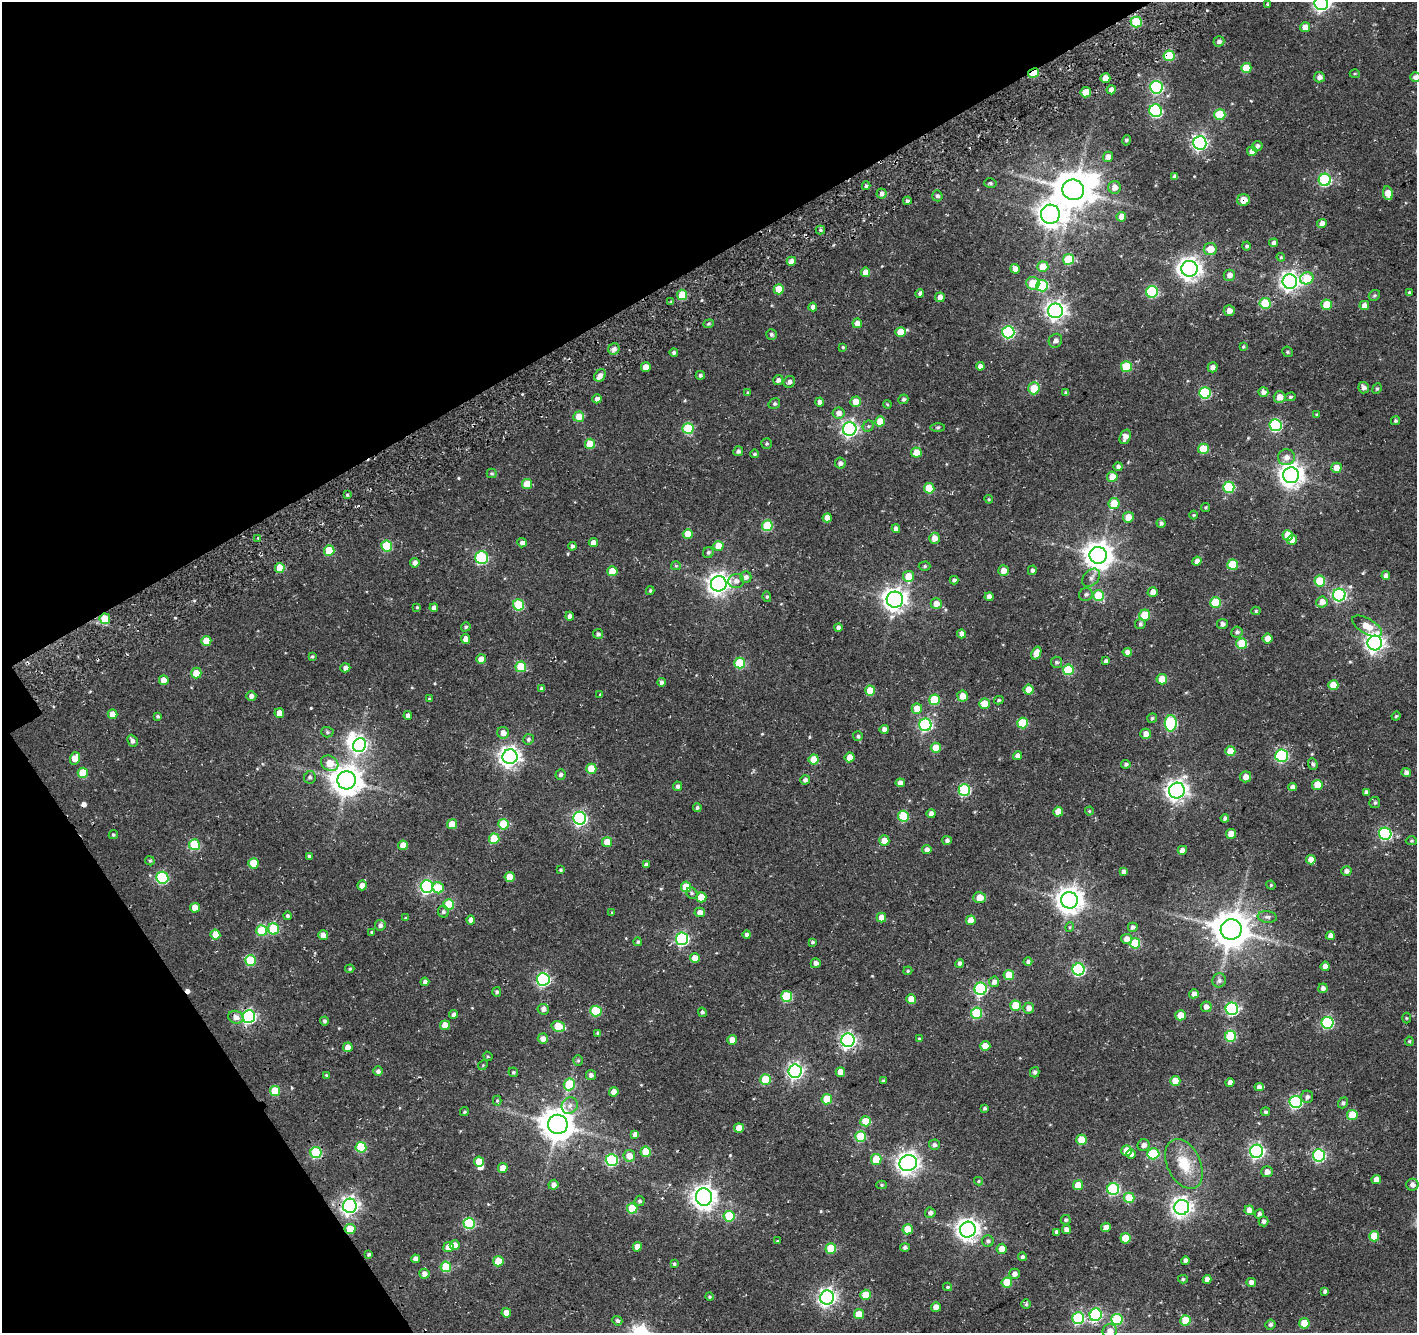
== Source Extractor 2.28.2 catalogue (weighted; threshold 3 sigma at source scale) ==
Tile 5 of 4 x 4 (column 1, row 2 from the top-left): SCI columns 242-1656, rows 3049-4379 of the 6136 x 6035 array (HDU 1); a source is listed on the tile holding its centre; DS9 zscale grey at full resolution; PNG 1419 x 1335 px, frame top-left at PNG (2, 2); each listed source drawn as its Kron ellipse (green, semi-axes under 4 px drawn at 4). Shown black and unused: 27% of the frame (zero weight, under 3 of 4 exposures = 13% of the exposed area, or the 3 px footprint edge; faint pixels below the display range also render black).
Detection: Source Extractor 2.28.2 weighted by HDU 2 'WHT'; one run over the whole footprint, this tile lists its part. Background 0.0995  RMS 0.0069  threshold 0.0311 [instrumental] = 3 sigma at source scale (4.5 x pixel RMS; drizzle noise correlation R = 1.50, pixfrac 1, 0.0396/0.0396 arcsec/px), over >= 5 px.
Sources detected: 520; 3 inside a brighter object's white glare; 2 cosmic-ray / hot-pixel residue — neither listed nor drawn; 1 inside a brighter listed object's ellipse — not listed separately; of the other 514, all 500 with FLUX_AUTO >= 0.641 (the completeness limit of this list) listed and drawn (14 fainter detections not listed), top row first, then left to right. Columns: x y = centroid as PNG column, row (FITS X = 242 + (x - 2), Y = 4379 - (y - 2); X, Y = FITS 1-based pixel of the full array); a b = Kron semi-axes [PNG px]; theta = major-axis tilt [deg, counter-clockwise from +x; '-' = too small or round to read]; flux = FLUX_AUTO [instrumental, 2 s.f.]
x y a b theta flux
1321 3 7 7 - 220
1267 4 4 3 - 0.92
1136 22 5 5 - 34
1305 27 5 5 - 5.8
1219 41 5 5 - 2.1
1169 56 5 5 - 35
1246 68 5 5 - 15
1034 73 6 4 30 19
1355 74 5 3 - 0.73
1319 77 5 5 - 3.3
1415 77 5 5 - 2.7
1105 78 5 5 - 5
1156 87 6 6 - 100
1111 90 4 4 - 4.4
1086 92 5 5 - 8.8
1156 111 6 6 - 83
1220 115 5 5 - 30
1127 140 5 3 - 0.97
1200 143 7 6 - 180
1257 146 5 5 - 1.9
1252 151 5 4 - 4.7
1108 157 5 5 - 4.1
1175 177 4 4 - 3.1
1325 180 6 6 - 76
990 183 6 5 - 1.2
866 186 4 3 - 1.3
1114 187 6 6 - 5
1073 190 11 10 - 1500
1388 193 7 5 -78 9.3
881 194 5 5 - 2.3
937 196 5 5 - 1.7
1243 200 6 6 - 8.4
907 201 4 4 - 1.4
1050 214 9 9 - 690
1121 217 5 4 - 5.8
1322 224 5 4 - 5.4
820 230 5 4 - 1.1
1274 243 4 4 - 2.3
1247 246 4 4 - 1.5
1210 249 6 6 - 9.8
1281 257 4 4 - 0.76
1069 259 5 5 - 29
791 261 5 4 - 4.7
1043 267 5 5 - 13
1015 269 5 4 - 4.3
1189 269 8 8 - 520
865 272 4 4 - 6.6
1229 275 5 5 - 4
1307 278 7 6 - 23
1290 282 7 7 - 330
1033 283 6 6 - 13
1042 286 6 5 - 48
779 289 5 5 - 14
1152 292 6 6 - 64
920 293 4 4 - 1.7
1409 293 4 3 - 1.5
682 295 5 5 - 18
1374 295 6 5 - 1.1
940 297 5 4 - 4.8
671 302 4 3 - 0.86
1265 303 5 5 - 31
1326 305 5 5 - 17
1364 305 5 4 - 4.4
813 307 4 4 - 2.7
1055 311 7 7 - 350
1229 311 5 5 - 4
857 323 5 5 - 4.9
709 324 5 4 - 1.1
901 332 5 5 - 11
1008 332 6 6 - 92
771 334 5 5 - 1.5
1055 341 7 6 - 2.8
1243 346 4 3 - 0.77
843 347 4 3 - 0.86
614 349 6 5 - 2.9
674 352 4 4 - 1.7
1288 352 5 5 - 1.2
980 366 4 4 - 3.5
646 367 5 4 - 6.2
1126 367 5 5 - 24
1213 367 5 5 - 3.1
600 375 7 5 49 3.2
700 375 4 4 - 1.4
778 380 5 5 - 2
789 382 6 5 - 2.2
1034 388 6 5 - 19
1364 388 6 5 - 2.8
1377 389 5 4 - 0.98
1263 392 5 4 - 3.2
748 393 4 3 - 0.77
1066 393 4 4 - 1.7
1205 393 6 5 - 56
1279 397 6 5 - 6.1
1290 397 5 4 - 1.1
597 399 4 4 - 3
903 399 5 4 - 1.5
819 402 4 4 - 2.9
856 402 5 5 - 8
774 404 6 5 - 1.3
887 404 4 3 - 0.68
839 413 6 5 - 3.8
1317 414 4 4 - 0.65
579 417 5 5 - 10
880 421 5 5 - 10
1395 421 5 4 - 1.2
1276 425 6 6 - 73
868 426 6 5 - 1.2
938 427 7 3 1 0.94
688 428 5 5 - 43
850 429 7 7 - 210
1125 437 7 5 69 4.1
767 443 5 5 - 1.2
590 444 5 5 - 14
1203 449 5 5 - 18
738 451 5 4 - 1.9
916 453 5 5 - 8.1
755 454 4 4 - 1.2
1286 457 8 8 - 4.6
840 463 5 5 - 2.1
1118 467 4 4 - 1.9
1336 468 5 5 - 8.1
492 473 5 5 - 1.1
1291 475 8 8 - 570
1112 477 5 5 - 9.3
527 484 5 5 - 15
1229 487 5 5 - 48
929 488 5 5 - 19
347 495 4 4 - 0.96
989 499 4 4 - 0.76
1114 504 5 5 - 18
1206 507 4 4 - 0.82
1194 515 4 3 - 0.79
1128 517 5 5 - 8.6
827 518 4 4 - 5.4
1161 523 4 4 - 2
767 526 5 5 - 35
896 529 4 4 - 2.8
688 534 5 5 - 10
1288 535 5 5 - 15
258 538 4 4 - 0.64
934 538 5 5 - 6.4
1292 540 5 5 - 5.4
522 543 5 4 - 2.5
593 543 4 4 - 4.1
387 546 5 5 - 30
572 546 4 4 - 2
718 546 5 5 - 11
329 551 5 5 - 21
708 552 6 5 - 1.5
1098 555 8 8 - 860
482 557 6 6 - 71
1197 561 5 4 - 3.6
415 563 4 4 - 3.5
1233 565 5 5 - 27
676 566 5 4 - 0.85
925 566 6 4 1 1
280 568 5 5 - 12
1032 570 5 4 - 1.7
612 571 5 5 - 14
1003 571 5 5 - 5.3
908 576 5 5 - 12
1386 576 4 4 - 3.3
746 577 5 5 - 2.7
1091 578 10 7 48 2.8
954 580 4 4 - 1.6
736 581 8 7 - 3.5
1320 581 5 5 - 23
719 584 8 7 - 440
650 591 4 3 - 1
1153 592 5 5 - 5
1086 594 7 6 - 1.9
1339 595 6 6 - 120
1099 596 5 5 - 29
767 597 5 4 - 1
989 597 4 4 - 3.5
895 600 8 8 - 530
1322 602 6 5 - 6.3
1216 603 5 5 - 33
936 604 5 5 - 5.7
518 605 5 5 - 43
417 607 4 4 - 0.74
434 608 4 4 - 2.8
1256 611 4 4 - 1
1145 615 6 5 - 28
570 616 4 4 - 2.5
105 619 5 5 - 15
1140 624 5 5 - 1.5
1222 624 5 5 - 2.5
1367 626 16 7 -30 11
466 627 5 4 - 1.2
838 627 4 4 - 2
1237 632 6 5 - 1.9
598 634 5 5 - 1.8
961 634 4 4 - 3.8
1268 638 5 5 - 5.8
466 639 5 4 - 5.1
206 641 5 5 - 12
1242 643 5 5 - 23
1375 643 7 7 - 340
1127 652 5 4 - 3.2
1036 653 7 4 69 7.1
312 657 4 4 - 0.95
481 659 5 4 - 5.8
1106 661 4 4 - 1.5
1056 662 5 5 - 1.5
740 663 5 5 - 37
521 667 5 5 - 31
345 668 5 4 - 2.8
1068 670 5 5 - 37
196 673 5 5 - 8.9
1162 679 5 5 - 16
164 680 5 4 - 7.7
661 682 4 4 - 1.9
1333 685 5 5 - 16
541 689 4 3 - 1.5
1029 690 5 5 - 13
870 691 5 5 - 16
600 695 4 3 - 0.71
251 696 5 4 - 3.2
962 696 5 5 - 6.9
429 699 4 4 - 0.73
934 700 5 5 - 28
999 700 5 3 - 0.93
984 704 5 5 - 13
917 709 5 5 - 10
279 713 5 4 - 5.7
112 714 5 4 - 6.9
158 716 4 4 - 1.1
408 716 4 4 - 3
1396 716 5 4 - 0.89
1152 718 5 5 - 0.98
1023 723 5 5 - 28
1171 723 8 6 89 79
925 725 6 6 - 100
884 730 4 4 - 3
327 732 6 5 - 1.2
503 733 6 6 - 4.2
1146 734 5 5 - 5.4
858 736 5 5 - 1.5
528 739 5 5 - 1.5
132 741 6 5 - 2.3
359 745 7 6 - 160
936 748 5 5 - 13
1230 751 5 5 - 9.8
1017 756 4 4 - 4
1282 756 6 6 - 76
510 757 7 7 - 390
850 757 5 5 - 7.1
75 758 6 5 - 9.2
814 759 5 5 - 12
330 763 9 7 -30 13
1126 764 4 4 - 1.3
1313 764 6 4 -70 1.6
591 769 5 5 - 16
1406 772 4 4 - 2.9
83 773 5 5 - 19
561 775 5 5 - 1.7
310 777 6 5 - 1.7
1246 777 5 5 - 4.7
347 780 9 9 - 1000
805 780 5 4 - 2.1
900 783 4 4 - 4.3
1317 785 5 5 - 14
678 786 5 4 - 1.9
1292 787 4 4 - 3.1
964 790 6 6 - 63
1177 790 8 7 - 390
1366 792 4 4 - 2
1375 803 5 5 - 1.4
697 807 4 4 - 1.4
1089 811 4 4 - 0.72
1058 812 5 5 - 8.6
931 814 4 4 - 3.4
903 816 5 5 - 32
580 818 6 6 - 130
1225 818 4 4 - 2.2
452 824 5 5 - 13
503 824 5 5 - 25
1231 834 5 5 - 8.2
1385 834 6 6 - 86
113 835 5 4 - 1
494 839 5 5 - 23
947 840 5 4 - 2.2
884 841 5 5 - 7
1411 841 5 4 - 0.88
607 842 5 5 - 12
194 845 5 5 - 34
403 845 5 5 - 8.2
927 850 5 4 - 3.1
1182 850 5 4 - 4.5
309 856 4 4 - 1.6
1311 860 5 4 - 5.9
150 861 5 4 - 1
253 863 5 5 - 19
646 865 4 4 - 2
560 870 3 3 - 0.91
1124 871 4 4 - 2.3
1346 871 5 4 - 2.7
510 877 5 5 - 13
162 878 6 6 - 68
362 885 5 5 - 4.3
1271 885 5 4 - 0.81
427 887 6 6 - 120
686 887 5 5 - 15
438 888 6 5 - 16
692 893 6 5 - 1.6
701 897 5 5 - 12
980 898 6 5 - 6.5
1069 900 8 8 - 740
449 904 5 5 - 27
195 908 5 5 - 8.6
443 912 6 5 - 1.8
700 912 5 5 - 4.8
612 913 3 3 - 0.75
287 916 4 4 - 1.3
881 917 5 5 - 6.9
1267 917 10 5 -6 2.1
406 918 4 3 - 0.86
471 920 4 4 - 4.1
971 920 5 4 - 6.6
380 925 5 5 - 2.8
1070 927 5 3 - 0.68
1133 927 5 4 - 2.2
274 929 5 5 - 34
1231 929 10 10 - 1600
262 931 5 5 - 27
372 932 4 3 - 0.7
215 935 5 5 - 12
323 935 5 5 - 4.9
747 935 4 4 - 2
1330 936 4 4 - 4.5
682 939 6 6 - 110
1127 939 5 5 - 4.3
638 942 4 4 - 1
812 942 4 3 - 1.1
1135 943 5 5 - 29
695 958 5 5 - 7.3
250 960 5 5 - 33
1028 962 4 4 - 1.9
816 963 5 5 - 3
960 963 4 4 - 2.5
1325 966 4 4 - 5
350 969 5 3 - 0.94
1078 969 6 6 - 93
908 971 4 3 - 0.88
1009 975 5 5 - 17
543 979 6 6 - 120
1219 980 7 6 - 2
425 982 4 4 - 2.2
994 982 5 5 - 2.8
1323 988 5 4 - 2.8
981 989 6 6 - 85
497 992 5 4 - 1.6
1194 994 5 4 - 4
787 996 5 5 - 41
911 999 5 5 - 8.1
1016 1006 5 5 - 20
1206 1007 5 5 - 3.4
1029 1008 5 5 - 3.9
543 1009 6 5 - 2.8
1232 1009 6 6 - 100
596 1011 6 5 - 31
702 1012 5 4 - 1.3
976 1013 5 5 - 44
453 1014 4 4 - 2.1
1181 1015 5 5 - 7.6
249 1016 6 6 - 140
236 1017 8 6 -21 4
1406 1018 5 3 - 0.67
324 1021 4 4 - 1.4
1328 1023 6 6 - 69
445 1025 5 5 - 8.1
558 1026 7 5 -15 22
598 1033 4 3 - 1.4
1231 1036 5 5 - 47
543 1039 5 5 - 4.2
919 1039 4 4 - 1.2
732 1040 5 5 - 6.4
848 1040 7 6 - 190
1409 1041 5 4 - 0.96
985 1046 5 5 - 10
348 1047 5 4 - 6.7
488 1056 5 4 - 0.73
578 1060 5 4 - 0.94
483 1065 5 4 - 0.77
378 1071 5 4 - 2.2
795 1071 7 6 - 200
513 1072 5 4 - 1
840 1072 5 4 - 6.1
1035 1072 5 5 - 1.7
327 1075 3 3 - 0.85
591 1075 5 5 - 2.4
766 1080 5 5 - 27
883 1080 4 4 - 0.81
1175 1081 5 5 - 11
1230 1083 4 4 - 4.4
569 1084 6 5 - 31
1259 1087 4 4 - 2.8
275 1091 5 5 - 24
614 1092 5 4 - 5.1
1307 1097 6 6 - 2.4
827 1099 5 5 - 20
497 1101 5 4 - 0.86
1296 1102 6 6 - 92
1343 1103 5 5 - 1.6
570 1106 8 7 - 3.6
985 1108 4 4 - 1.2
464 1112 5 4 - 0.93
1265 1112 4 4 - 1.3
1352 1115 5 5 - 16
866 1121 5 5 - 15
558 1124 10 9 - 1300
739 1128 5 5 - 9.1
635 1135 4 4 - 4.5
861 1137 5 5 - 30
1082 1140 5 5 - 18
934 1145 5 5 - 1.8
1144 1145 6 6 - 3.6
361 1147 5 5 - 31
1126 1151 5 5 - 12
1257 1151 6 6 - 160
316 1152 5 5 - 51
646 1152 5 5 - 19
1131 1154 5 5 - 2.4
1153 1154 6 5 - 40
1319 1155 6 6 - 88
629 1156 6 6 - 6.6
876 1159 5 5 - 16
612 1160 6 6 - 74
479 1161 5 5 - 12
908 1163 9 8 - 450
1184 1164 26 16 -65 20
503 1168 5 5 - 7
1267 1172 5 5 - 3.9
1376 1180 5 4 - 4.9
979 1181 4 4 - 0.72
553 1185 5 5 - 3
882 1185 5 4 - 0.99
1078 1185 5 5 - 10
1412 1185 6 6 - 3
1113 1189 6 6 - 71
704 1197 8 8 - 560
1129 1198 5 5 - 19
640 1201 5 5 - 1.4
350 1206 7 7 - 270
1182 1207 7 7 - 350
632 1208 5 5 - 26
1249 1210 5 4 - 4.7
930 1213 5 5 - 2.2
1259 1214 5 4 - 1.9
729 1216 5 5 - 30
1066 1220 5 4 - 1.4
1264 1221 5 5 - 1.9
469 1223 5 5 - 54
1106 1227 5 4 - 4.7
350 1229 5 5 - 13
908 1229 5 5 - 15
1066 1229 4 4 - 4
968 1230 8 7 - 470
1056 1232 4 3 - 1.7
1374 1236 5 5 - 18
1125 1238 5 5 - 18
777 1241 3 3 - 0.65
988 1241 6 6 - 1.8
455 1245 5 5 - 5.1
448 1247 5 5 - 8.1
637 1247 4 4 - 6.1
905 1247 5 4 - 1.7
831 1249 5 5 - 26
1002 1249 5 5 - 6.6
369 1254 4 3 - 1.2
1022 1257 4 4 - 1.5
415 1259 4 4 - 3.5
498 1261 5 5 - 15
1185 1261 4 4 - 2.8
674 1264 3 3 - 1.2
446 1267 5 5 - 21
424 1274 5 5 - 4
1014 1274 5 5 - 3.5
1183 1279 5 4 - 1.1
1207 1279 4 4 - 3.8
1007 1282 5 5 - 19
1251 1282 4 4 - 2.8
948 1287 4 4 - 0.95
1325 1291 4 3 - 1.5
866 1295 5 5 - 16
709 1297 4 4 - 0.9
827 1298 7 7 - 260
1026 1304 5 4 - 1
936 1307 5 4 - 6.2
506 1313 5 4 - 6.4
859 1314 5 5 - 13
1096 1315 6 6 - 74
1078 1318 6 6 - 71
1117 1320 5 5 - 46
1185 1320 5 5 - 20
617 1321 5 4 - 1.6
1304 1323 5 5 - 17
1270 1324 5 5 - 1.7
1110 1331 7 6 - 5.2
Overlapping masked pixels (flux is a lower limit): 8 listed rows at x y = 1169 56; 1034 73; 1243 200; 105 619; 162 878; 848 1040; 350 1206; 350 1229
Isophote crosses this tile's border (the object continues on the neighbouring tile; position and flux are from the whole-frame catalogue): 3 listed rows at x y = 1321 3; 1415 77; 1110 1331